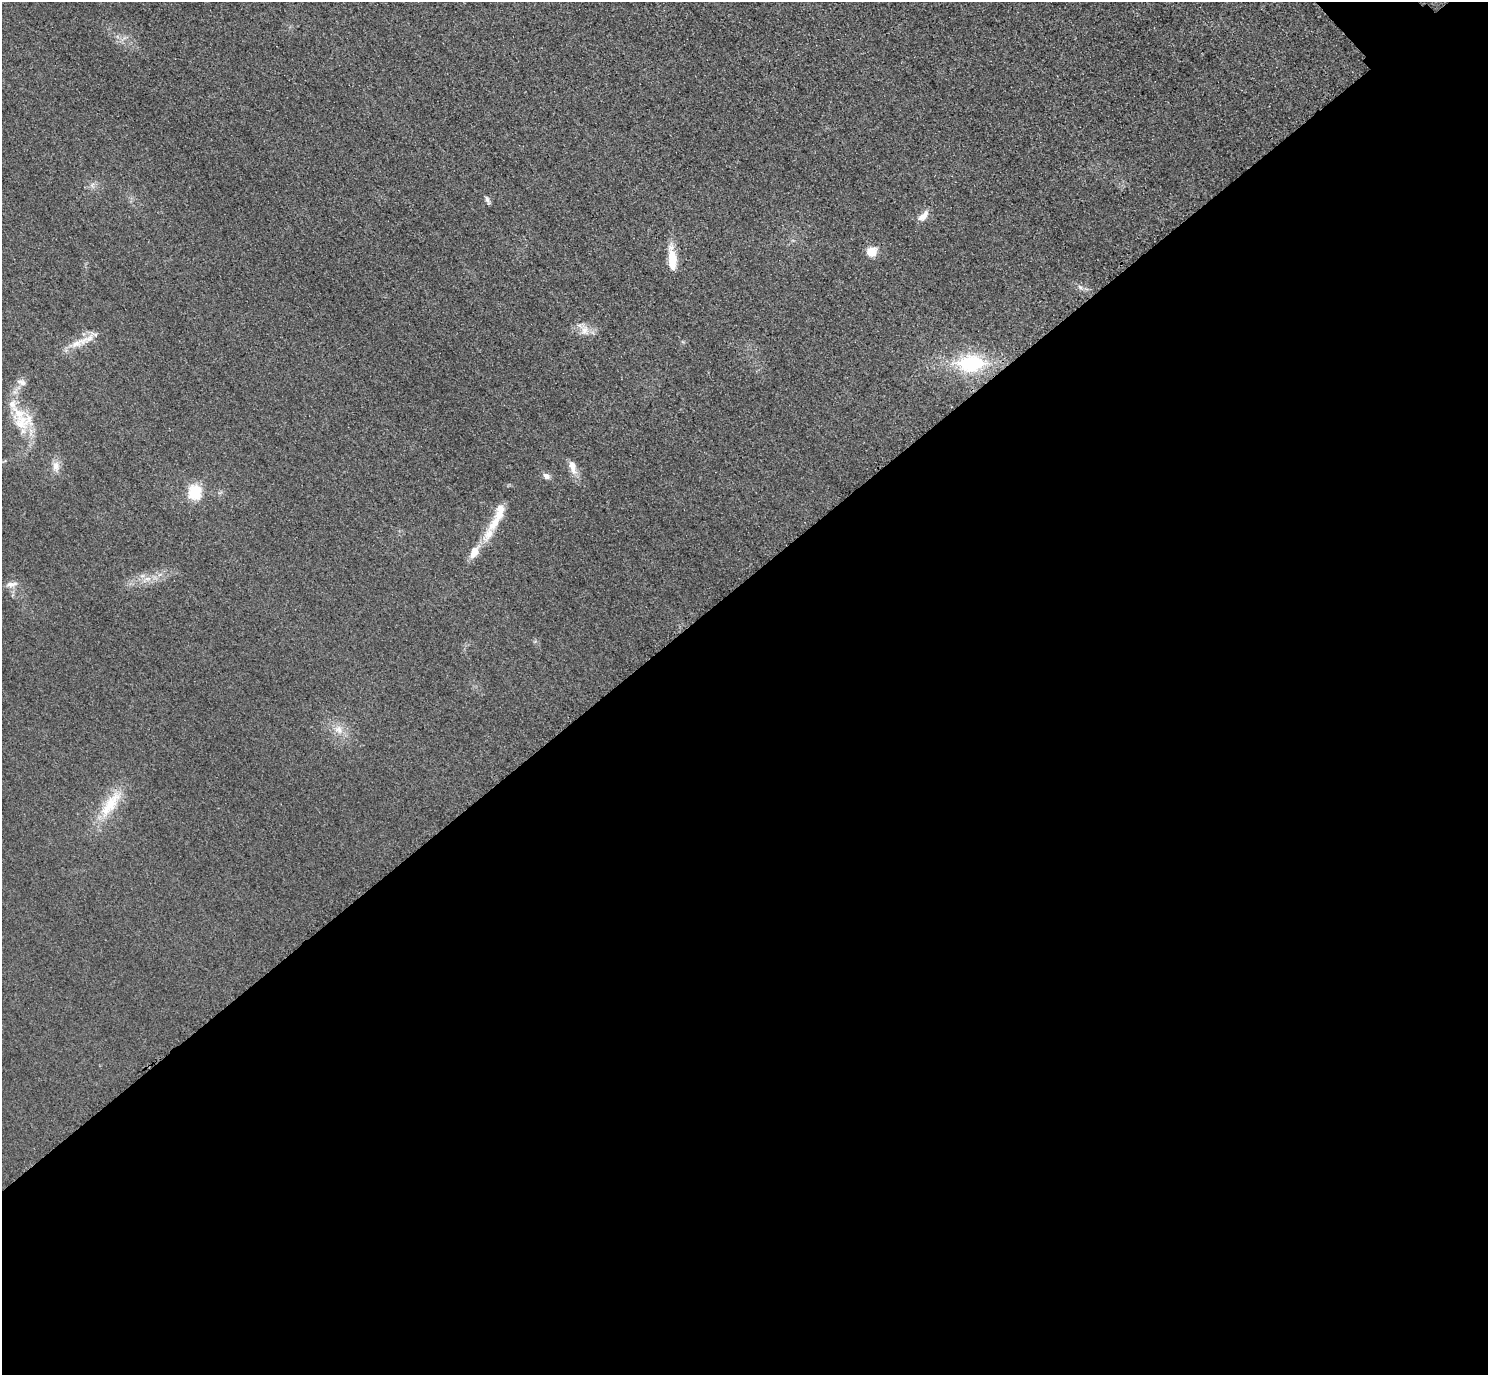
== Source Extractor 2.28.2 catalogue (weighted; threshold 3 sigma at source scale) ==
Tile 15 of 4 x 4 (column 3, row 4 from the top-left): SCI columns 3004-4489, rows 184-1556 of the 6005 x 6003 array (HDU 1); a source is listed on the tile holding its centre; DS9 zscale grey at full resolution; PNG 1490 x 1377 px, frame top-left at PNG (2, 2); no overlay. Shown black and unused: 58% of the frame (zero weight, under 3 of 4 exposures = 3% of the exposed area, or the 3 px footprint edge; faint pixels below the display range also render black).
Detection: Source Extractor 2.28.2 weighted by HDU 2 'WHT'; one run over the whole footprint, this tile lists its part. Background 0.052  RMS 0.016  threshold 0.0723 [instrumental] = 3 sigma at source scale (4.5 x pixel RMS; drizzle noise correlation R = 1.50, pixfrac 1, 0.05/0.05 arcsec/px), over >= 5 px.
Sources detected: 24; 4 inside a brighter listed object's ellipse — not listed separately; the other 20 listed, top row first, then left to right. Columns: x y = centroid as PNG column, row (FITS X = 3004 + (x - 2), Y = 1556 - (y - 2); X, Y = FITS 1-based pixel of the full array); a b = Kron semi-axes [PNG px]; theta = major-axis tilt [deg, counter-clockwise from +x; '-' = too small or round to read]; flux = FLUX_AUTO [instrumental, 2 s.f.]
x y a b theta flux
487 200 10 4 -72 4.3
923 216 16 8 43 12
871 252 6 6 - 62
672 260 25 10 -88 34
1080 287 8 4 -45 4.1
585 330 14 10 89 13
86 339 31 8 23 24
970 364 36 21 2 110
22 382 13 6 -23 7
21 422 29 24 -30 56
56 466 13 9 87 12
572 467 23 8 -75 15
546 476 9 7 -28 7.2
195 492 14 12 89 47
494 523 28 10 54 29
474 552 18 10 66 17
147 578 7 5 0 6
11 584 14 7 7 9.3
339 729 13 10 -49 15
110 804 47 14 55 56